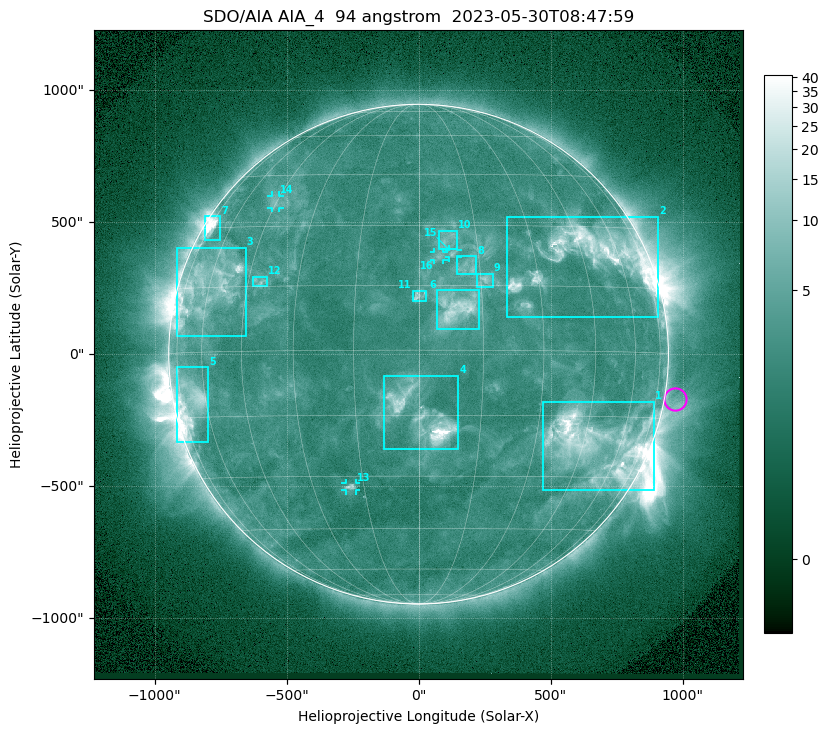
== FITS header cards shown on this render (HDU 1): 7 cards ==
TELESCOP= 'SDO/AIA '           / For AIA: SDO/AIA
INSTRUME= 'AIA_4   '           / For AIA: AIA_ATA1, AIA_ATA2, AIA_ATA3 or AIA_AT
WAVELNTH=                   94 / [angstrom] Wavelength
WAVEUNIT= 'angstrom'           / Wavelength unit: angstrom
DATE-OBS= '2023-05-30T08:47:59.130' / [ISO] Date when observation started; ISO 8
CTYPE1  = 'HPLN-TAN'           / CTYPE1: HPLN
CTYPE2  = 'HPLT-TAN'           / CTYPE2: HPLT

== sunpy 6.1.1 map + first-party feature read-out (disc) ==
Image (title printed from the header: SDO/AIA AIA_4  94 angstrom  2023-05-30T08:47:59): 1024 x 1024 px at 2.4 arcsec/px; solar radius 947 arcsec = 394 px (full disc in frame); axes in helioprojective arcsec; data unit not stated in the header (colour bar unlabelled)
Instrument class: DISC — disc imager (sunpy class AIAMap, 94 A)
Bright regions (active regions / flare kernels): reference = the median radial profile (limb darkening/brightening removed); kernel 9 px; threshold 5 sigma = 3.87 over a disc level ~2.54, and >= 1.15x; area >= 12 px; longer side >= 9 px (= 22 arcsec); searched inside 0.97 R_sun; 16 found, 16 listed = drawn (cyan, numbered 1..; 4 of them under ~33 arcsec drawn as corner ticks so the feature stays visible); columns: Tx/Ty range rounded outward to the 5 arcsec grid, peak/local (2 s.f.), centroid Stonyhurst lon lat
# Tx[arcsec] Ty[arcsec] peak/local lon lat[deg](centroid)
1 470..895 -515..-180 16 +49 -22
2 330..910 140..520 12 +47 +23
3 -915..-655 70..405 9.1 -60 +15
4 -130..150 -360..-80 41 +1 -15
5 -920..-795 -335..-50 7.5 -68 -11
6 70..230 90..245 7 +9 +10
7 -810..-750 430..525 12 -71 +30
8 145..220 300..375 3.8 +12 +20
9 220..280 255..305 4.7 +16 +16
10 80..145 395..470 3.3 +7 +26
11 -25..30 200..240 4 +0 +13
12 -630..-570 255..295 3.6 -41 +16
13 -275..-235 -515..-490 4.8 -19 -33
14 -560..-525 555..600 3.1 -46 +37
15 115..150 365..395 4 +9 +23
16 60..95 355..390 3.3 +5 +22
Off-limb structures (1.02-1.3 R_sun): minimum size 162 px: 3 found; the strongest spans PA ~225..310 deg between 1.02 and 1.3 R_sun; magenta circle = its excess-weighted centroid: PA ~260 deg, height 1.04 R_sun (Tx ~970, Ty ~-170 arcsec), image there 1.5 x the reference